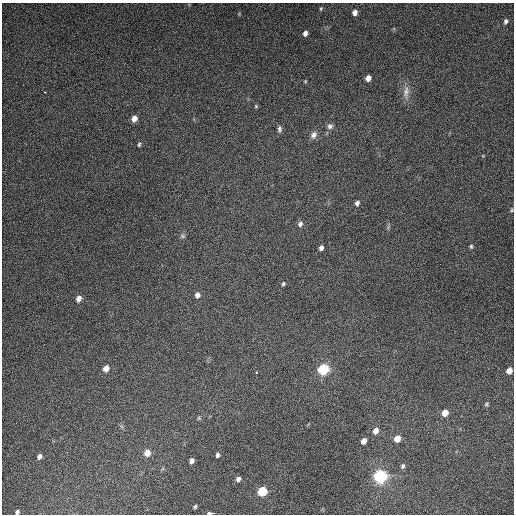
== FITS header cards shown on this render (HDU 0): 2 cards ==
NAXIS1  =                  512
NAXIS2  =                  512

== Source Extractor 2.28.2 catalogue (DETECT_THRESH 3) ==
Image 512 x 512 px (HDU 0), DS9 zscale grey, 1 PNG px = 1 image px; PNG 516 x 516 px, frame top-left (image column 1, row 512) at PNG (2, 3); no overlay
Background 4970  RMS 310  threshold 938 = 3 sigma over >= 5 px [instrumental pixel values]
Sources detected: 44; all 44 listed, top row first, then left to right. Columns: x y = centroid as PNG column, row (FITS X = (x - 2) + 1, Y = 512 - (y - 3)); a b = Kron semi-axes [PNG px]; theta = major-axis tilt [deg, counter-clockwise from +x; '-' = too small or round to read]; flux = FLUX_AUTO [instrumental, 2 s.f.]
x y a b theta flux
321 9 5 4 - 2.4e+04
355 13 6 5 - 1.0e+05
505 21 6 4 76 4.8e+04
305 33 6 5 - 7.8e+04
368 78 5 4 - 1.3e+05
305 81 5 4 - 2.1e+04
45 92 3 2 - 2.0e+04
406 92 18 8 80 1.7e+05
256 106 5 4 - 2.3e+04
134 118 6 5 - 1.6e+05
330 126 8 8 - 7.4e+04
279 129 9 5 88 6.0e+04
314 135 10 8 57 1.0e+05
139 144 6 4 85 3.2e+04
357 203 6 5 - 6.4e+04
512 210 5 4 - 2.6e+04
300 224 7 6 - 6.5e+04
182 236 8 5 -27 4.2e+04
471 246 5 4 - 3.6e+04
321 248 5 4 - 7.4e+04
283 284 5 4 - 3.2e+04
197 295 7 6 - 9.4e+04
78 299 7 5 66 1.1e+05
106 368 7 6 - 1.6e+05
323 369 8 7 - 1.1e+06
509 371 5 5 - 1.7e+05
256 373 3 2 - 1.9e+04
486 404 6 5 - 3.1e+04
445 413 6 5 - 2.0e+05
199 418 5 5 - 2.6e+04
376 431 7 6 - 1.3e+05
397 439 6 5 - 2.3e+05
364 441 5 4 - 1.3e+05
147 453 7 6 - 1.9e+05
217 455 5 4 - 5.0e+04
39 456 5 4 - 7.1e+04
192 461 5 4 - 7.3e+04
403 466 6 5 - 4.7e+04
380 476 10 9 - 1.6e+06
238 479 6 5 - 6.8e+04
262 491 7 6 - 6.9e+05
195 507 4 3 - 3.2e+04
17 512 5 4 - 4.2e+04
210 513 5 3 - 1.8e+05
At the frame edge (FLAGS 8, measured only in part): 3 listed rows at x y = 512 210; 17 512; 210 513